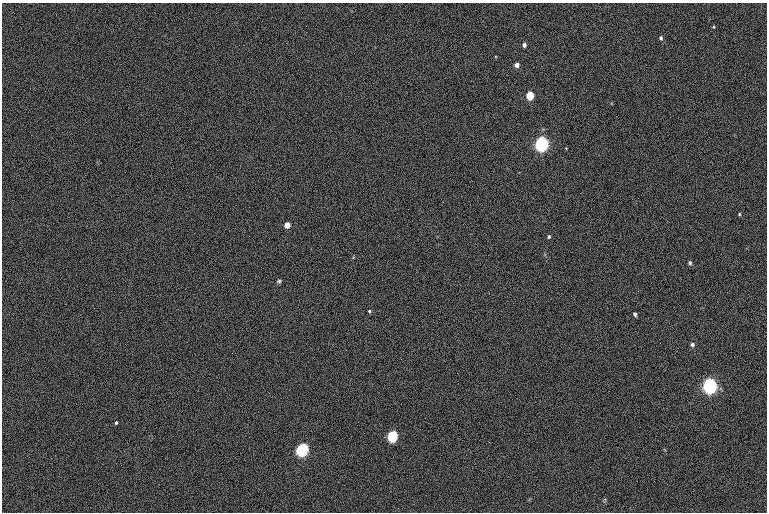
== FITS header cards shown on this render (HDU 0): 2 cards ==
NAXIS1  =                 765  / length of data axis 1
NAXIS2  =                 510  / length of data axis 2

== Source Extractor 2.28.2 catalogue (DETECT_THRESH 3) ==
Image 765 x 510 px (HDU 0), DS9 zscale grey, 1 PNG px = 1 image px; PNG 769 x 514 px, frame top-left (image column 1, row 510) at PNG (2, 3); no overlay
Background -68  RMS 13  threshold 39.7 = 3 sigma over >= 5 px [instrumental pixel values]
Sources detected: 17; all 17 listed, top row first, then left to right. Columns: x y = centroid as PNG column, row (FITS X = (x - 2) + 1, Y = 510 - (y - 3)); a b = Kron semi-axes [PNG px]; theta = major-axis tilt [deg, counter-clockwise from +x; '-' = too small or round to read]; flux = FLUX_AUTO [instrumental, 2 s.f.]
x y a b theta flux
661 38 5 4 - 1500
524 45 5 4 - 2400
517 65 5 4 - 4100
530 95 5 5 - 31000
542 143 6 5 - 290000
739 214 4 4 - 860
287 225 5 5 - 5200
549 237 5 3 - 990
690 263 6 5 - 1500
279 281 6 5 - 1400
370 312 3 3 - 3200
635 314 5 4 - 1700
692 345 5 5 - 1700
710 385 7 6 - 330000
116 423 3 3 - 3400
393 436 7 6 - 62000
302 449 8 6 61 120000